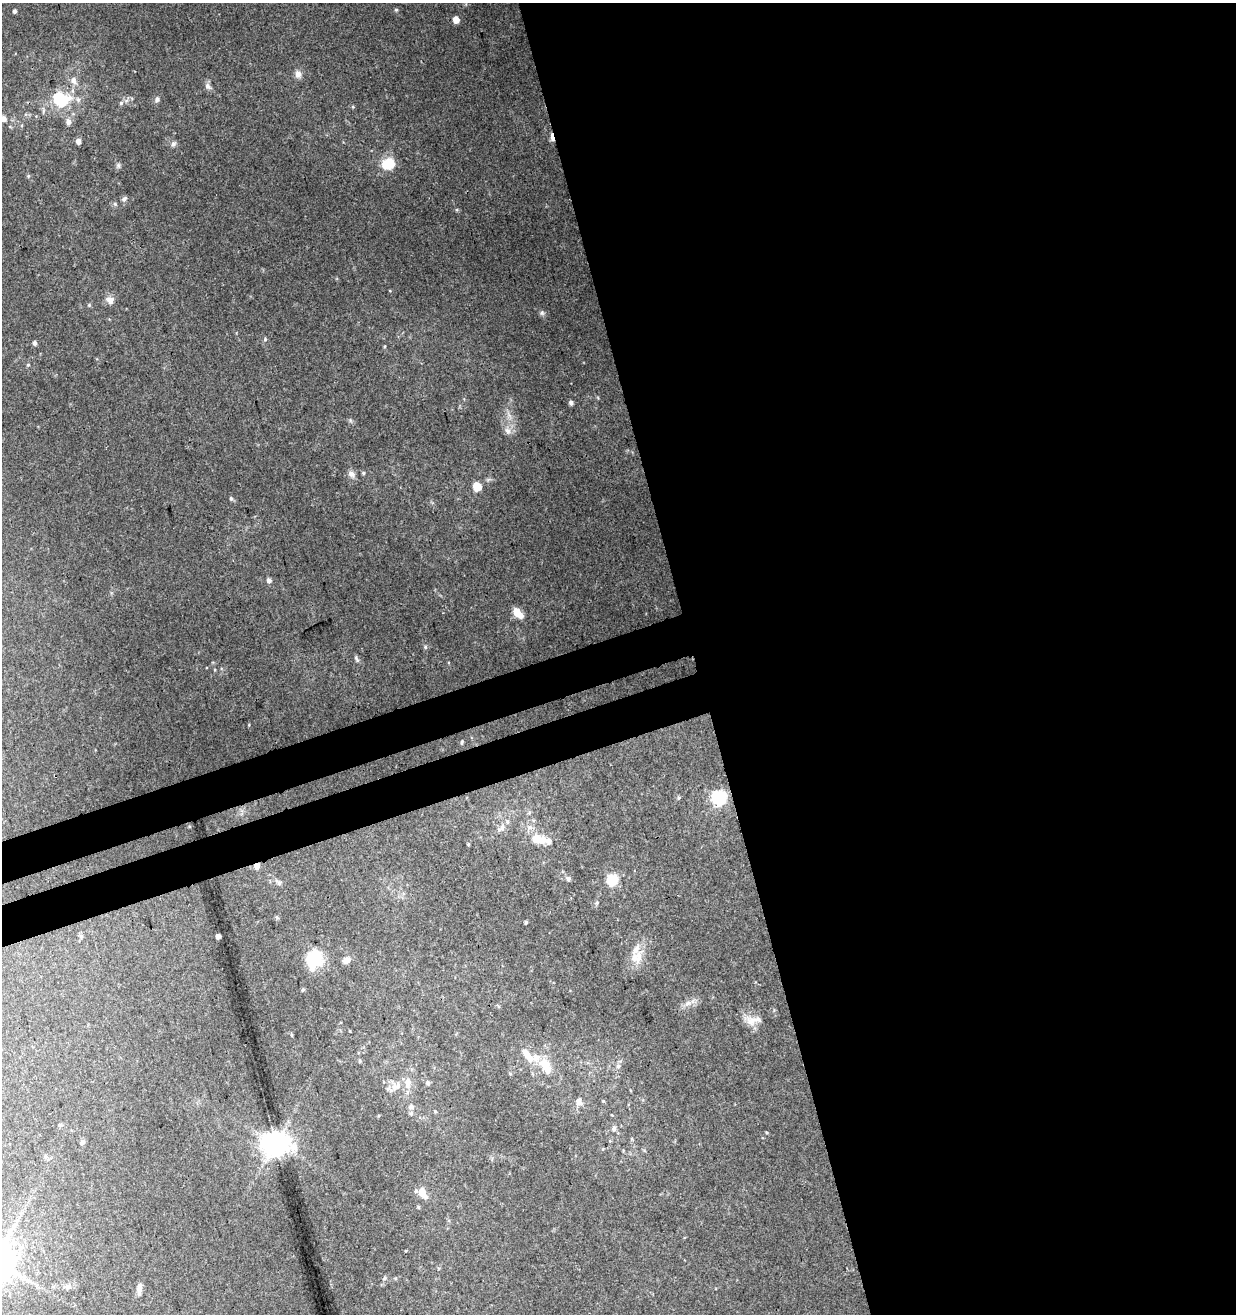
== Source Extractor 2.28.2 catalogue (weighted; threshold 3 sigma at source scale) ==
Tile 8 of 4 x 4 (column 4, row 2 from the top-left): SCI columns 3828-5061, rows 2680-3991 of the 5136 x 5360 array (HDU 1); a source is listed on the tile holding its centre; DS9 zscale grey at full resolution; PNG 1238 x 1316 px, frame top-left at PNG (2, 3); no overlay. Shown black and unused: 48% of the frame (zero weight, under 3 of 4 exposures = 5% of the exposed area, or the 3 px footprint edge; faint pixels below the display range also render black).
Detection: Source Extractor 2.28.2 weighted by HDU 2 'WHT'; one run over the whole footprint, this tile lists its part. Background 0.144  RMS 0.0067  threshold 0.0301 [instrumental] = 3 sigma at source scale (4.5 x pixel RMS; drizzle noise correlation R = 1.50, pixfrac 1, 0.0396/0.0396 arcsec/px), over >= 5 px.
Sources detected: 84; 1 inside a brighter object's white glare — not listed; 8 inside a brighter listed object's ellipse — not listed separately; the other 75 listed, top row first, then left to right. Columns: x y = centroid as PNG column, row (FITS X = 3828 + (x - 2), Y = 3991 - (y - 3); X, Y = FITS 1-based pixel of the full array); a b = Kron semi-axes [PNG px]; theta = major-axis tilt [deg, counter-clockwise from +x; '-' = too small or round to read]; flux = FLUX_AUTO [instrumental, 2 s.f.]
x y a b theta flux
396 10 5 5 - 0.84
14 11 4 3 - 1.4
456 20 6 5 - 5.9
298 74 10 8 -77 3.3
74 80 10 7 -81 3.6
208 86 10 7 -51 2.5
59 98 25 19 -2 27
157 99 7 6 - 2
121 103 6 5 - 1.3
3 119 9 8 - 3.5
68 122 10 7 -81 2.7
552 137 10 4 -79 6.5
78 141 5 5 - 3.4
173 144 7 6 - 1.8
388 164 12 10 19 19
118 165 6 5 - 1.3
124 199 7 5 40 1.5
115 204 6 4 -45 1
110 300 10 8 -56 4.3
89 305 5 5 - 0.75
542 313 7 5 -69 1.5
265 339 5 5 - 0.88
35 343 5 4 - 1.8
385 346 5 3 - 0.56
28 365 5 4 - 0.76
571 403 5 4 - 2
508 431 10 7 -56 3.2
351 474 10 8 -36 2.9
477 487 6 5 - 18
231 498 5 4 - 1
269 580 5 5 - 2.5
517 612 8 6 -64 8.9
425 647 6 5 - 1
356 659 10 4 -55 1.4
462 742 6 4 69 0.81
719 797 6 6 - 120
502 827 11 7 58 3.9
537 839 13 11 -6 8.8
468 844 4 3 - 0.67
257 866 5 4 - 5.3
568 878 6 5 - 1.8
612 880 6 6 - 50
278 882 11 5 -39 2
597 903 6 4 -73 0.87
526 922 4 3 - 1.1
218 936 4 4 - 3.8
81 937 6 4 -48 1.1
637 957 18 17 - 10
313 959 19 15 77 29
347 960 9 8 - 3.6
303 990 5 4 - 1
688 1003 9 7 43 3.2
751 1021 15 12 13 7.3
530 1058 13 9 -49 6.4
360 1061 5 4 - 0.83
545 1065 17 12 -55 11
618 1066 6 6 - 1.7
408 1083 16 9 84 6.1
428 1083 6 5 - 1.5
394 1087 11 7 58 4.7
603 1101 4 4 - 0.61
578 1102 7 6 - 4.8
411 1107 8 7 - 2
435 1111 4 4 - 0.73
411 1113 6 5 - 1.2
60 1125 6 4 2 1
614 1128 7 6 - 2.3
82 1142 7 5 47 1.4
275 1144 9 8 - 840
45 1157 6 5 - 1.4
422 1192 14 7 -61 7.2
418 1207 4 4 - 0.78
384 1278 6 4 24 1.1
68 1287 8 6 2 2
139 1288 14 5 85 3.9
Overlapping masked pixels (flux is a lower limit): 2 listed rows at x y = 552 137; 257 866
Isophote crosses this tile's border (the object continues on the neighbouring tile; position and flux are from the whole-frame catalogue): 1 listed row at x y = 3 119
Unlisted compact peaks at least as high as the median listed source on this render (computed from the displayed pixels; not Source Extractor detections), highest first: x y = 28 176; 249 725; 350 420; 353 107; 456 210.